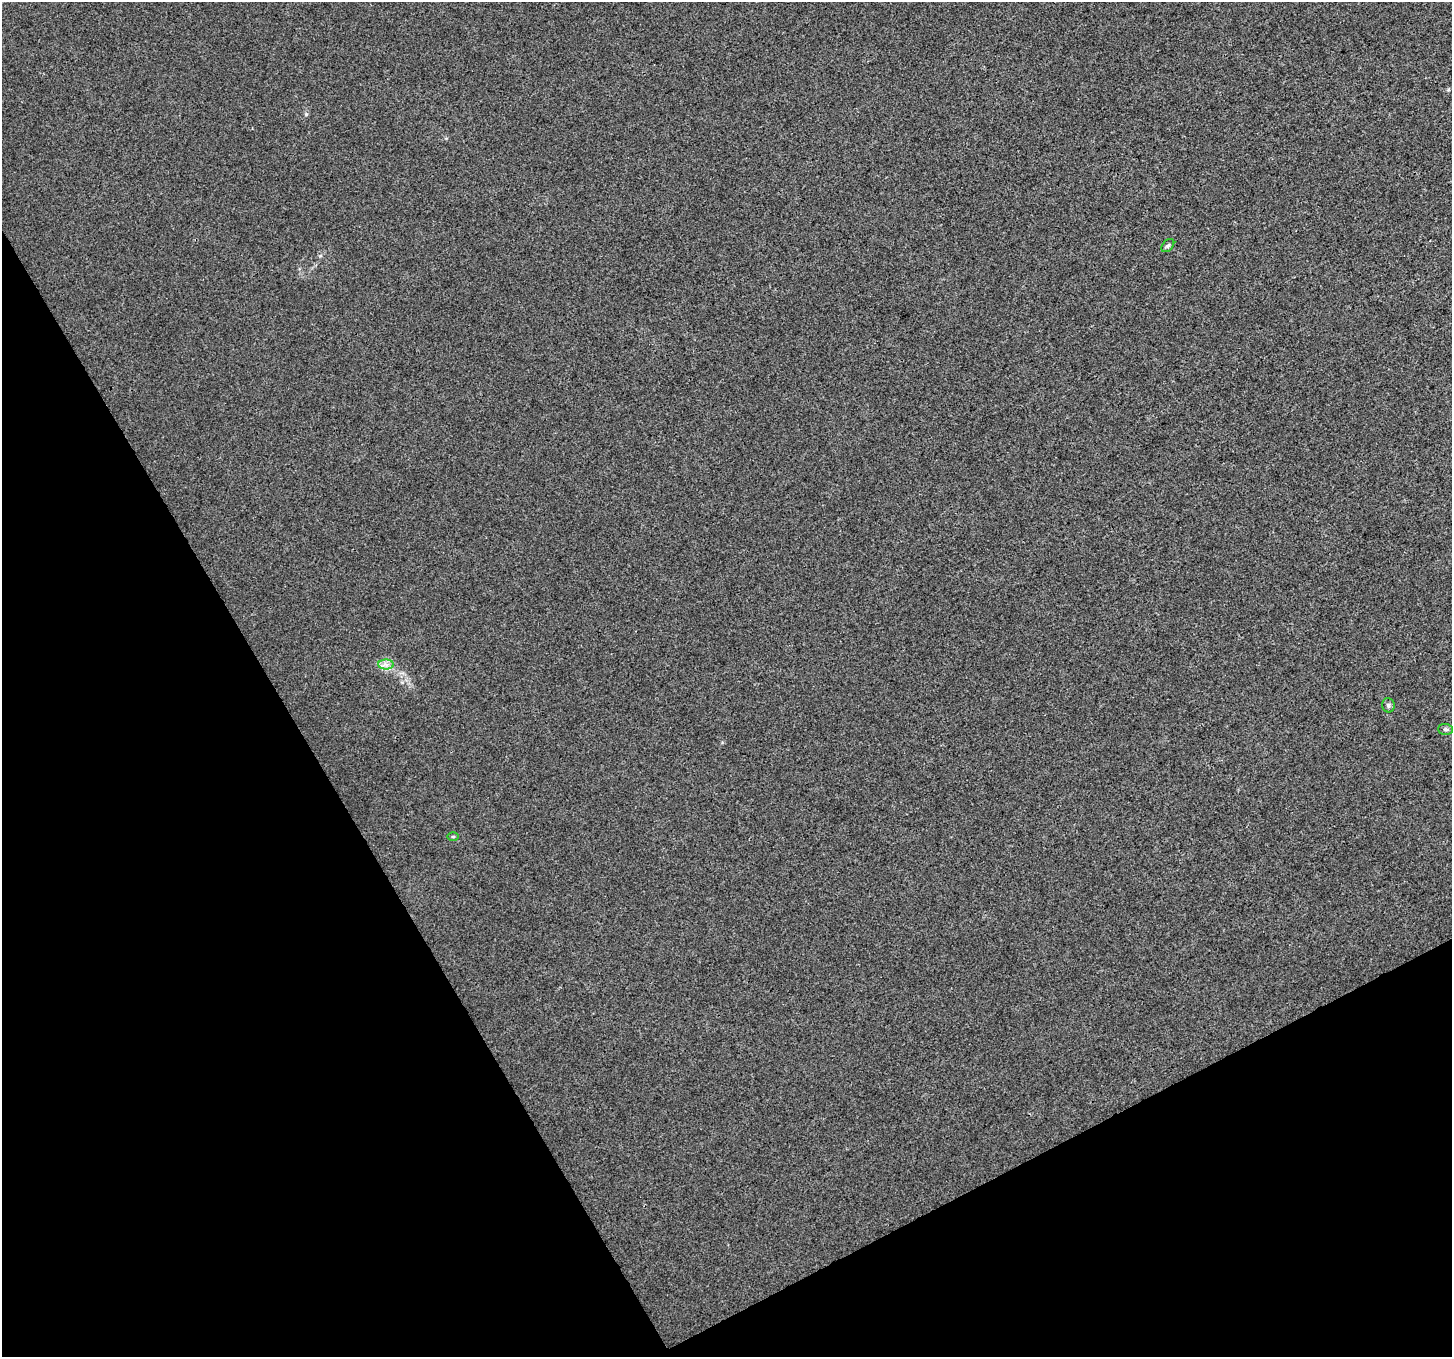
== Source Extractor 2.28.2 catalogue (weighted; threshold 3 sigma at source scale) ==
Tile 14 of 4 x 4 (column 2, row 4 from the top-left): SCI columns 1451-2900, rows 107-1461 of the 5803 x 5692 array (HDU 1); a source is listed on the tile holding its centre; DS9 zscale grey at full resolution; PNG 1454 x 1359 px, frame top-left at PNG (2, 2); each listed source drawn as its Kron ellipse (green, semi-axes under 4 px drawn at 4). Shown black and unused: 28% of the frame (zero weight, under 3 of 4 exposures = <1% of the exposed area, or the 3 px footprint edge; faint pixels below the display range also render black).
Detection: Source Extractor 2.28.2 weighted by HDU 2 'WHT'; one run over the whole footprint, this tile lists its part. Background 0.0011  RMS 0.0031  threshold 0.0141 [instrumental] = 3 sigma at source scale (4.5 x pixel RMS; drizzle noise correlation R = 1.50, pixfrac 1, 0.0396/0.0396 arcsec/px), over >= 5 px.
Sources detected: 5; all 5 listed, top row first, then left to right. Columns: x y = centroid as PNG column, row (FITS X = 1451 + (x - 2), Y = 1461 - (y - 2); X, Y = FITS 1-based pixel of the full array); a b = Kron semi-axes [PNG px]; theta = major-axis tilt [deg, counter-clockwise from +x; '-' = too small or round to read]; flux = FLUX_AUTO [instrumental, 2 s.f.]
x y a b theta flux
1168 246 7 5 48 0.65
386 665 8 5 -2 1.2
1388 705 7 6 - 0.69
1446 729 7 5 -3 0.61
453 836 6 4 0 0.36